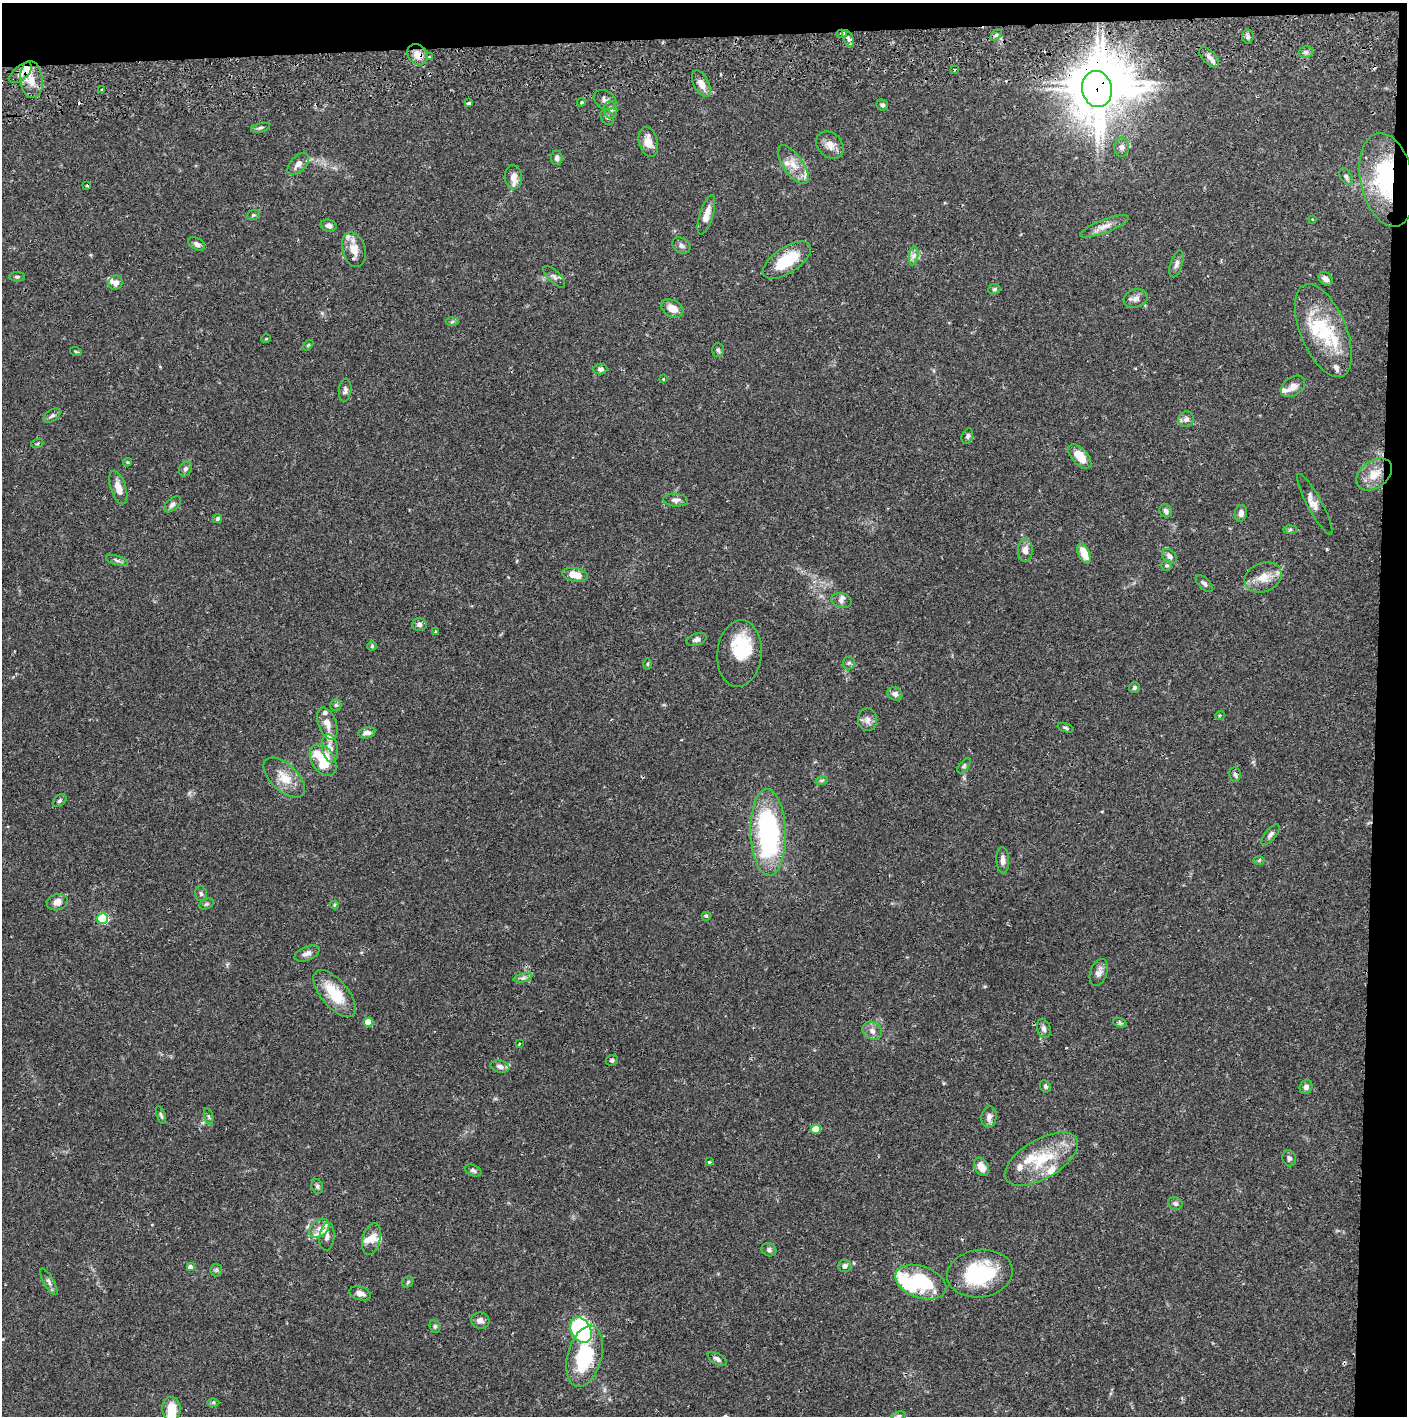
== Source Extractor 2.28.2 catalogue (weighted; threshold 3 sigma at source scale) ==
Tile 3 of 3 x 3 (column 3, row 1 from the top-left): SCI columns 2816-4220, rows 2886-4299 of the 4227 x 4357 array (HDU 1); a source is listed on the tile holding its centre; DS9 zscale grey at full resolution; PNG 1409 x 1418 px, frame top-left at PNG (2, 3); each listed source drawn as its Kron ellipse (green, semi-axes under 4 px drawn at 4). Shown black and unused: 5% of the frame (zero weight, under 2 of 3 exposures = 3% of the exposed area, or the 3 px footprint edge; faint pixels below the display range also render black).
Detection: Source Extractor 2.28.2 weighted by HDU 2 'WHT'; one run over the whole footprint, this tile lists its part. Background 0.0679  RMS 0.0049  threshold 0.0219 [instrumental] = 3 sigma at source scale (4.5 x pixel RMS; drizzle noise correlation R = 1.50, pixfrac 1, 0.05/0.05 arcsec/px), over >= 5 px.
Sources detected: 186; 3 inside a brighter object's white glare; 3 cosmic-ray / hot-pixel residue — neither listed nor drawn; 20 inside a brighter listed object's ellipse — not listed separately; the other 160 listed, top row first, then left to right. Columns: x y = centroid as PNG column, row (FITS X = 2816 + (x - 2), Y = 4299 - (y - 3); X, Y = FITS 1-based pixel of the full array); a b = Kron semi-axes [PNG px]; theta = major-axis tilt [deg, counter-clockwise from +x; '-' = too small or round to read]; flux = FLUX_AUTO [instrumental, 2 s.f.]
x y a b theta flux
841 34 5 4 - 1.2
996 35 6 4 44 0.86
1248 36 7 5 -85 1.5
848 39 9 5 -63 1.5
1306 52 7 5 12 1.3
418 55 11 9 -48 4.6
429 57 3 2 - 0.5
1209 57 12 6 -44 2.6
954 70 3 2 - 0.59
21 73 14 7 40 3.3
31 80 19 11 -83 7.5
701 84 14 7 -63 4
102 89 3 2 - 0.8
1097 89 18 15 -78 1300
605 100 12 9 -32 2.4
581 102 4 3 - 0.5
469 103 4 3 - 1.5
882 105 6 5 - 1.1
611 110 8 6 -82 1.8
607 117 8 6 -61 1.4
260 128 10 4 14 1.1
648 142 15 9 -76 5.5
830 145 15 12 -45 4
1122 147 9 7 87 2.1
557 158 7 6 - 1.8
298 164 13 7 47 3.5
793 165 23 10 -55 6.7
513 177 12 8 -83 4.2
1346 177 9 5 -60 1.4
1387 180 47 26 -78 50
87 186 3 3 - 0.6
253 215 6 5 - 0.77
706 215 20 6 73 5.3
1312 219 3 2 - 0.32
329 226 8 6 -15 1.8
1105 226 26 6 21 3.9
197 244 9 5 -29 1.8
681 245 10 7 -33 1.9
354 250 17 11 -74 6.2
914 256 9 4 81 1.9
787 260 27 13 34 18
1176 264 14 6 72 1.9
17 277 8 5 0 0.82
554 277 14 5 -45 1.7
1325 279 8 6 -44 2.7
116 283 7 7 - 2.3
994 289 6 5 - 0.76
1136 299 12 9 17 2.7
672 308 12 8 -29 5.4
452 321 6 4 3 0.84
1323 331 49 23 -68 29
266 339 5 3 - 0.38
308 345 6 3 45 0.53
718 350 7 6 - 0.99
76 352 6 4 -19 0.55
600 369 7 5 1 1.3
663 379 3 3 - 0.59
1293 386 13 9 37 3.6
345 390 11 6 85 1.7
52 415 9 5 33 1.4
1186 419 8 7 - 1.9
967 436 8 5 68 1.2
37 444 6 3 20 0.55
1080 456 15 7 -48 7.7
127 462 4 4 - 0.54
185 469 8 6 63 1.3
1374 474 20 13 36 8.1
118 487 17 7 -72 4.6
675 500 12 6 -5 2.1
172 504 10 5 42 1.7
1315 504 34 7 -61 3.8
1166 511 7 6 - 1.6
1241 513 8 6 79 2.5
217 519 5 4 - 0.87
1290 529 7 4 2 0.82
1025 550 11 7 88 3.2
1084 554 11 5 -65 8.4
1169 556 8 6 -45 2.1
117 560 11 4 -14 1.3
1166 565 5 5 - 0.78
575 575 13 7 -11 7.1
1263 577 19 14 22 7
1204 584 10 5 -45 1.3
841 600 10 7 -16 1.9
419 624 7 6 - 1.7
435 631 4 3 - 0.55
696 640 10 6 18 1.4
372 646 5 4 - 0.67
739 653 33 22 84 19
849 663 6 6 - 1.1
647 664 5 3 - 0.49
1134 688 5 5 - 1.2
895 694 8 6 -24 2.2
336 705 6 5 - 0.95
1220 715 5 3 - 0.45
867 720 11 9 -89 2.7
327 724 17 9 -69 4.5
1065 728 8 4 -19 0.85
367 733 8 5 12 2.5
330 748 14 8 -80 4.1
323 760 17 11 -57 20
964 766 9 4 53 0.9
1235 774 7 5 -83 1.1
284 778 25 13 -43 9.1
822 780 6 4 18 0.71
60 801 8 5 39 0.94
768 832 43 17 -88 84
1270 835 13 5 51 1.7
1003 860 13 6 -86 2.4
1259 861 5 3 - 0.52
201 894 8 5 -74 0.99
57 902 10 8 17 3.3
206 904 7 5 27 0.82
334 905 4 4 - 0.51
706 916 5 5 - 0.78
103 918 5 5 - 37
307 953 13 7 22 2.5
1099 972 14 8 70 2.8
523 978 9 4 13 1.4
335 994 29 13 -50 16
368 1022 4 4 - 11
1120 1023 7 4 -19 0.8
1044 1028 10 6 -72 1.6
872 1031 10 8 -34 2.6
519 1044 3 2 - 0.57
612 1060 6 5 - 0.99
500 1067 9 6 -13 1.8
1045 1086 6 5 - 0.96
1306 1087 7 6 - 1.8
161 1115 9 4 -70 1
209 1116 8 3 -71 0.78
989 1117 11 7 81 2.3
816 1129 5 4 - 7.9
1289 1158 8 6 -71 1.2
1041 1159 41 19 30 22
709 1162 3 3 - 1.1
981 1167 10 6 -61 4.6
473 1170 9 5 -22 1.1
317 1186 7 5 -75 1.1
1175 1203 7 6 - 1.3
319 1228 11 8 39 3.6
327 1237 14 7 84 2.9
372 1239 16 9 77 4.4
769 1250 7 6 - 1.4
844 1266 6 6 - 2.1
190 1267 4 4 - 2.3
216 1270 6 6 - 0.88
980 1273 33 23 8 35
49 1282 15 5 -60 1.7
408 1282 6 5 - 0.71
921 1282 26 16 -20 30
360 1293 11 6 -16 2.5
480 1321 9 8 - 2.3
435 1326 7 5 -69 0.84
581 1330 13 10 -60 67
585 1356 31 17 75 33
717 1359 10 5 -32 1.6
213 1402 6 4 1 0.66
171 1409 12 9 -87 9.6
899 1416 7 3 8 0.74
Overlapping masked pixels (flux is a lower limit): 5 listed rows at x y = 841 34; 418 55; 21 73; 1097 89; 1387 180